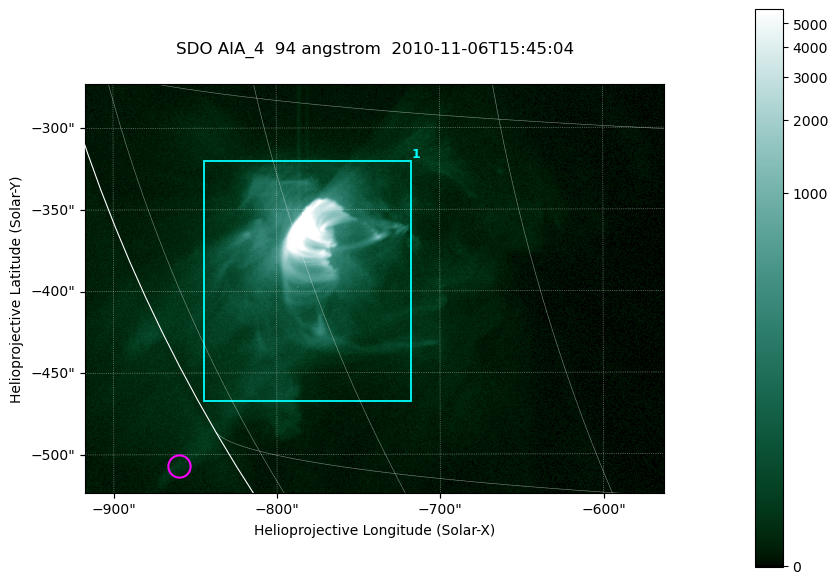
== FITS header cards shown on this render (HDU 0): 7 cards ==
TELESCOP= 'SDO     '           /
INSTRUME= 'AIA_4   '           /
WAVELNTH=                   94 /
WAVEUNIT= 'angstrom'           /
DATE-OBS= '2010-11-06T15:45:04.09' /
CTYPE1  = 'HPLN-TAN'           /
CTYPE2  = 'HPLT-TAN'           /

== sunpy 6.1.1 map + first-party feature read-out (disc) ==
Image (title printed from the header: SDO AIA_4  94 angstrom  2010-11-06T15:45:04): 591 x 417 px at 0.6 arcsec/px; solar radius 968 arcsec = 1614 px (partial field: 2.7% of the solar disc is inside the frame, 89% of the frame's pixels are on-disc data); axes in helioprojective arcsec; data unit not stated in the header (colour bar unlabelled)
Pointing: header CRPIX1/2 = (2053.81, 2042.90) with CRVAL1/2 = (0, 0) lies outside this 591 x 417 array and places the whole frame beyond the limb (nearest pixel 1.36 R_sun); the SolarSoft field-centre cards XCEN/YCEN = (-739.8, -398.4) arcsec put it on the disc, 768 arcsec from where CRPIX/CRVAL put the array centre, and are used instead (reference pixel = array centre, CRVAL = XCEN/YCEN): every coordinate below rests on XCEN/YCEN
Orientation: roll -0.138 deg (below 1 deg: not rotated)
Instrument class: DISC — disc imager (sunpy class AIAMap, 94 A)
Bright regions (active regions / flare kernels): reference = the on-disc median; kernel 5 px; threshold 5 sigma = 41.8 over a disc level ~7.84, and >= 1.15x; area >= 246 px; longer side >= 5 px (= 3 arcsec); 1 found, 1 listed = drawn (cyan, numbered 1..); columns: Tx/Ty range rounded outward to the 2 arcsec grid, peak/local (2 s.f.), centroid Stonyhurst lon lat
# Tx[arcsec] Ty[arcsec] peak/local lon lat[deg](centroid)
1 -846..-718 -468..-320 2028 -60 -21
Off-limb structures (1.02-1.3 R_sun): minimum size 123 px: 2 found; the strongest spans PA ~120 deg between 1.02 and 1.05 R_sun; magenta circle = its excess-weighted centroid (no pixel of it reaches 25% of the colour bar: the marked point is dim): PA ~120 deg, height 1.03 R_sun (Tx ~-860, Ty ~-506 arcsec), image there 2.1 x the reference